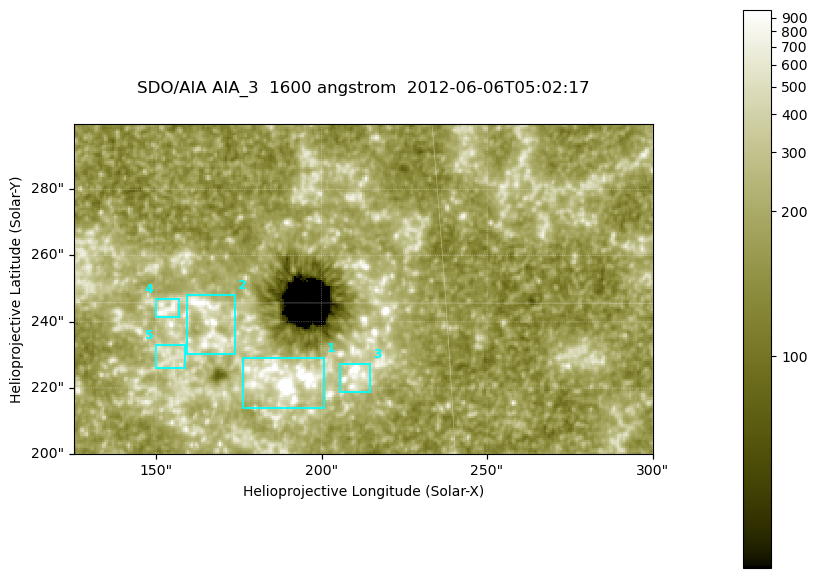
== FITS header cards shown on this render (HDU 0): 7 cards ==
TELESCOP= 'SDO/AIA '
INSTRUME= 'AIA_3   '
WAVELNTH=                 1600
WAVEUNIT= 'angstrom'
DATE-OBS= '2012-06-06T05:02:17.12'
CTYPE1  = 'HPLN-TAN'
CTYPE2  = 'HPLT-TAN'

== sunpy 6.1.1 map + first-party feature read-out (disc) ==
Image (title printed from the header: SDO/AIA AIA_3  1600 angstrom  2012-06-06T05:02:17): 287 x 164 px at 0.609 arcsec/px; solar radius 946 arcsec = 1552 px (partial field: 0.6% of the solar disc is inside the frame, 100% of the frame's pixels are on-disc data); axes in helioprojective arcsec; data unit not stated in the header (colour bar unlabelled)
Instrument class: DISC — disc imager (sunpy class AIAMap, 1600 A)
Bright regions (active regions / flare kernels): reference = the on-disc median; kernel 3 px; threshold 5 sigma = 311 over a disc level ~177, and >= 1.15x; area >= 47 px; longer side >= 3 px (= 1.8 arcsec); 5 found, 5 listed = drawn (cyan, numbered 1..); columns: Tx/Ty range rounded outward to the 2 arcsec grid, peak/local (2 s.f.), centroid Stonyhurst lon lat
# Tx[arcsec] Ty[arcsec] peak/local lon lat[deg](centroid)
1 176..202 214..230 30 +12 +14
2 158..174 230..248 6.9 +10 +15
3 204..216 218..228 9.5 +13 +14
4 150..158 240..248 5 +10 +15
5 150..160 226..234 3.2 +10 +14